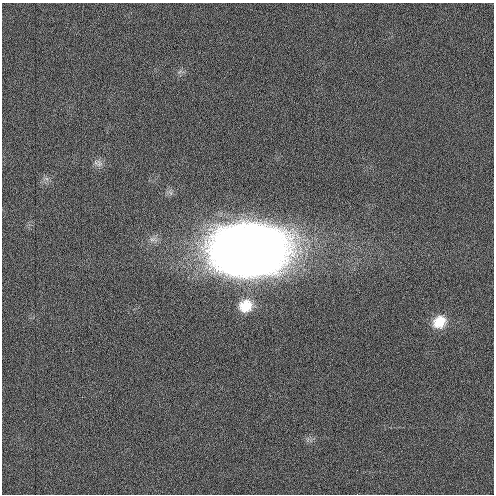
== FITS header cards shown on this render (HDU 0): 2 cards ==
NAXIS1  =                  492 / Axis length
NAXIS2  =                  492 / Axis length

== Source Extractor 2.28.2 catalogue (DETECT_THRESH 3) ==
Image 492 x 492 px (HDU 0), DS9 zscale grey, 1 PNG px = 1 image px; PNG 496 x 496 px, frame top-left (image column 1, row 492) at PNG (2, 3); no overlay
Background 3.03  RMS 3.3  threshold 9.88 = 3 sigma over >= 5 px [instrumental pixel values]
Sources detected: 5; all 5 listed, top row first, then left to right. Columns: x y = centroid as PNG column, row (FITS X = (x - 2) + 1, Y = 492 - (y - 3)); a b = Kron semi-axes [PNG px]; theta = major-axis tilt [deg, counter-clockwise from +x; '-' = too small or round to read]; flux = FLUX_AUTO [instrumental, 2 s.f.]
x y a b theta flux
99 164 11 10 - 1300
46 178 7 4 -20 560
248 250 47 35 5 560000
245 306 17 16 - 5300
439 322 16 13 36 4400